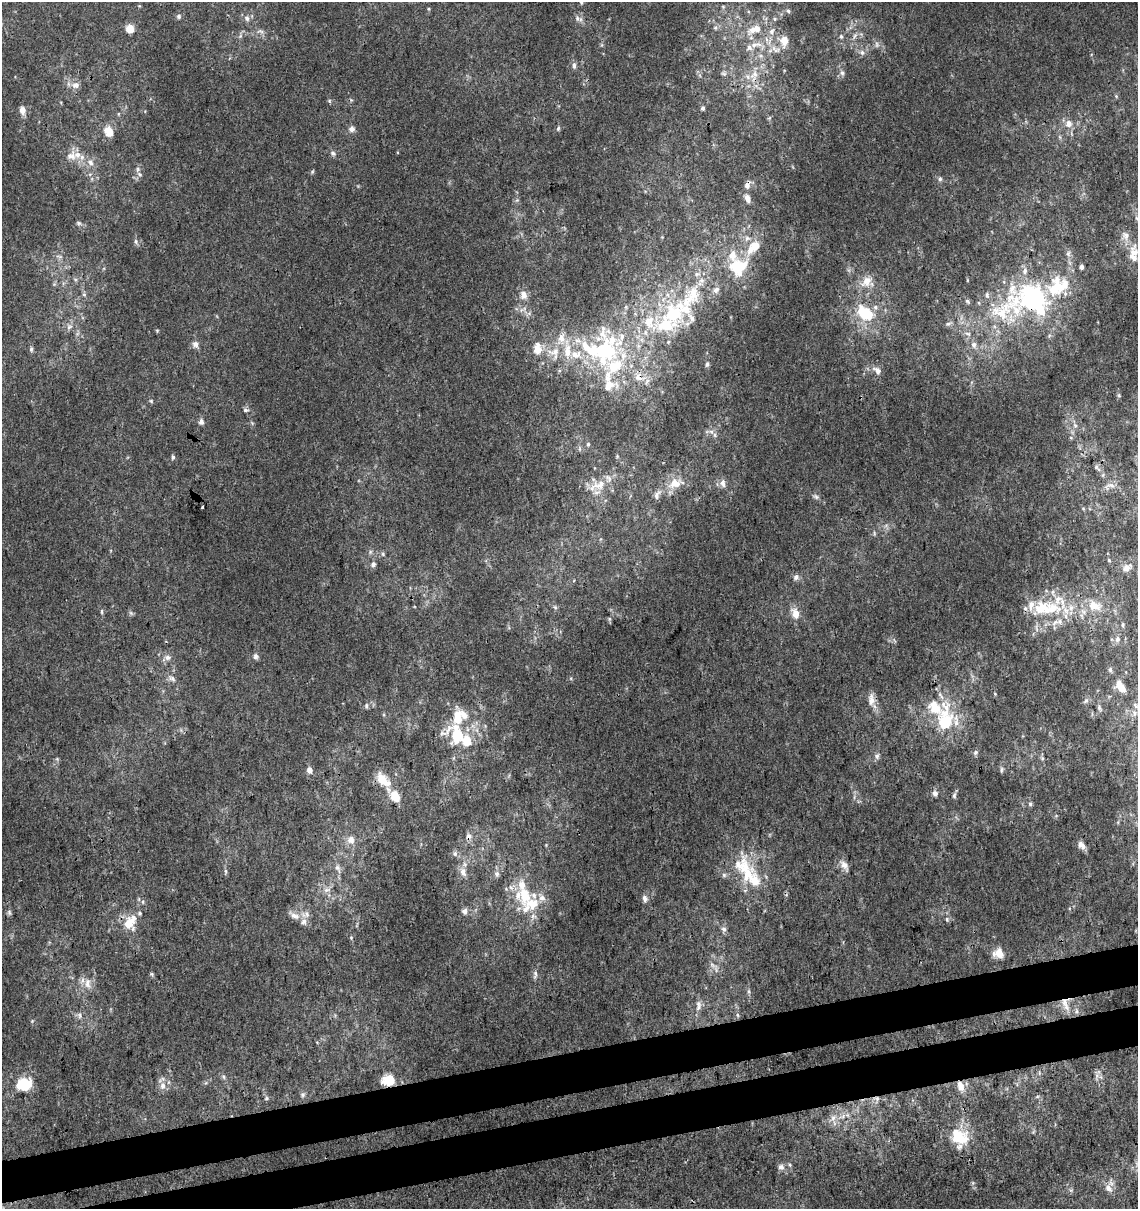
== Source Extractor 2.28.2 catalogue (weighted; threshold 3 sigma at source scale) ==
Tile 7 of 4 x 4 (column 3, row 2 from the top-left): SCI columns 2312-3447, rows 2470-3676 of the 4668 x 4938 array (HDU 1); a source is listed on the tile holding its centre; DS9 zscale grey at full resolution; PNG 1140 x 1211 px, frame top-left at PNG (2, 2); no overlay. Shown black and unused: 6% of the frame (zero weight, under 3 of 4 exposures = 5% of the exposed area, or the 3 px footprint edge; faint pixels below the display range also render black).
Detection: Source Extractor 2.28.2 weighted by HDU 2 'WHT'; one run over the whole footprint, this tile lists its part. Background 5.53e-05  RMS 0.0024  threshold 0.0108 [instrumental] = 3 sigma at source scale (4.5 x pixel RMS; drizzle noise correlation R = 1.50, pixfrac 1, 0.0396/0.0396 arcsec/px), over >= 5 px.
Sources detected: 240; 1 too faint to see at this stretch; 5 inside a brighter object's white glare — not listed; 62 inside a brighter listed object's ellipse — not listed separately; the other 172 listed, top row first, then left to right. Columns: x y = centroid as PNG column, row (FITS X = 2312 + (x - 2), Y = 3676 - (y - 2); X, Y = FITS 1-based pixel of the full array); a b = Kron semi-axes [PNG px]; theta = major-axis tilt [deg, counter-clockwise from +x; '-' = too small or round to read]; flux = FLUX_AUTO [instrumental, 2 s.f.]
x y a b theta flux
581 2 6 5 - 0.38
723 7 5 5 - 0.38
788 11 6 5 - 0.51
179 16 7 6 - 0.49
247 18 8 7 - 0.97
578 19 13 7 -24 1.1
715 28 7 7 - 0.71
130 29 5 5 - 8.2
752 30 17 10 43 2.9
260 31 11 4 -13 0.72
772 31 10 7 63 1.4
855 35 9 4 55 0.77
240 36 7 4 71 0.44
841 36 7 5 -74 0.55
784 41 15 12 -81 3.1
877 44 9 6 -89 0.77
756 45 21 7 7 2.6
862 52 8 7 - 1
761 56 6 5 - 0.57
574 65 8 5 -87 0.76
842 73 9 7 -77 0.87
754 74 14 9 40 2.6
76 85 10 8 7 1.4
1116 96 5 4 - 0.27
703 108 5 4 - 0.51
22 110 9 7 -82 1.5
1069 124 10 9 - 1.7
558 128 7 4 64 0.42
352 129 8 7 - 1.1
109 131 15 11 -62 2.6
333 153 8 6 -40 0.68
72 156 17 14 46 2.9
90 162 10 7 -48 1.4
312 172 5 4 - 0.33
140 174 8 6 -41 0.72
940 179 7 6 - 0.59
747 185 11 7 68 1.3
747 199 11 7 -70 1.4
517 200 6 4 44 0.4
79 223 8 5 -27 0.5
136 241 8 4 -82 0.54
755 246 14 12 34 3.5
59 256 9 4 -13 0.53
1133 257 34 12 -87 4.1
1081 267 4 4 - 0.76
737 268 23 16 -47 8.5
75 279 6 4 -19 0.35
866 282 18 12 44 3.2
54 284 5 5 - 0.35
84 294 6 5 - 0.45
523 295 12 9 -77 1.8
691 296 55 23 47 22
1003 311 98 43 52 42
865 313 23 15 -37 9.4
649 322 31 23 -41 12
69 327 9 7 38 1
157 330 6 3 -19 0.24
195 344 10 8 -59 1.1
31 349 7 5 89 0.48
537 349 14 10 87 3
555 351 14 10 38 2.9
567 351 20 11 88 4.1
707 364 7 4 75 0.51
614 366 52 37 -38 30
877 370 12 8 -41 1.4
1119 395 5 5 - 0.32
151 401 6 5 - 0.34
245 410 8 6 -17 0.66
201 422 7 6 - 0.92
1075 425 8 6 -67 0.8
715 435 7 4 -89 0.5
1071 438 6 3 -19 0.28
588 444 6 5 - 0.37
173 457 6 4 -89 0.47
1097 468 13 5 -49 0.85
675 483 22 13 14 4.4
723 483 11 7 -77 1.3
600 485 21 14 19 4.2
1110 485 12 6 -13 1.2
657 495 14 7 66 1.1
816 497 8 6 -27 0.63
202 507 3 3 - 0.37
874 533 7 3 -89 0.34
370 552 7 4 72 0.43
383 554 6 5 - 0.44
1109 560 5 4 - 0.24
373 564 7 7 - 0.77
1126 568 11 7 31 1.4
796 577 9 7 42 0.89
1094 606 17 12 -15 4
555 607 6 4 -44 0.43
1025 608 7 6 - 0.62
1053 608 27 16 -29 8.6
102 611 8 4 -90 0.39
131 613 8 4 -45 0.42
795 613 14 9 -67 2.6
609 619 6 4 72 0.38
1123 625 6 4 -88 0.35
1117 639 8 7 - 0.83
256 656 7 6 - 0.73
167 657 9 7 -1 1.1
1110 670 6 5 - 0.51
172 678 10 7 -32 0.96
1121 687 10 7 -44 2.9
871 699 19 9 -86 2.1
1086 701 7 5 67 0.56
366 706 7 5 -89 0.43
1099 708 10 5 -77 0.6
1134 713 9 4 82 0.76
945 720 29 19 89 16
457 736 27 20 -85 11
976 752 7 6 - 0.6
877 756 7 7 - 0.69
1042 758 6 5 - 0.4
57 759 5 5 - 0.34
310 770 6 6 - 1.3
1002 770 9 4 80 0.5
381 779 18 13 81 3.3
935 793 7 6 - 0.89
954 795 9 5 73 0.54
395 796 15 11 -62 3.5
1030 804 7 5 77 0.45
468 836 8 8 - 1.2
351 840 10 9 - 1.8
546 845 4 4 - 0.21
1082 845 11 7 -50 1.5
455 854 8 6 -90 0.69
844 865 17 9 -55 1.7
745 867 42 15 -83 8.7
338 868 14 6 -63 1.2
226 871 6 4 -89 0.42
463 872 12 8 -78 1.7
497 874 8 7 - 1
724 875 6 6 - 0.56
327 890 11 6 17 1.2
525 895 30 18 -83 9.5
645 898 9 6 -75 0.97
143 902 6 4 -73 0.36
464 911 8 8 - 1.1
9 912 8 6 -75 0.51
307 914 10 10 - 1.4
294 915 18 8 -27 2
947 919 7 5 -71 0.48
130 922 23 14 54 4.9
724 929 7 7 - 0.78
351 937 6 5 - 0.33
999 953 12 11 - 2.8
713 965 14 5 -21 0.98
152 974 6 4 -46 0.35
535 974 12 6 86 0.86
88 983 16 9 -79 2.2
749 991 7 4 -72 0.5
1065 1004 21 10 -75 3.2
698 1007 12 6 55 1.2
80 1015 8 4 -82 0.55
737 1015 5 5 - 0.44
32 1021 5 5 - 0.28
1097 1076 9 4 -90 0.7
223 1077 7 4 -70 0.52
389 1080 13 9 -2 5.6
24 1085 17 13 7 7.6
163 1086 12 8 88 1.7
961 1086 14 7 -70 2.1
303 1095 7 5 23 0.47
266 1098 6 4 89 0.35
877 1099 10 8 -74 1.1
842 1116 12 5 27 1.3
833 1118 11 8 57 1.7
959 1136 23 18 -29 8.3
790 1165 6 4 -71 0.33
781 1167 8 8 - 0.97
1108 1188 12 8 -39 1.5
Overlapping masked pixels (flux is a lower limit): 8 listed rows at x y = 747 185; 865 313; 945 720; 468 836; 1065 1004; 389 1080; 961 1086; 877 1099
Isophote crosses this tile's border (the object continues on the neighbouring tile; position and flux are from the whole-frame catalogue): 1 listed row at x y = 581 2